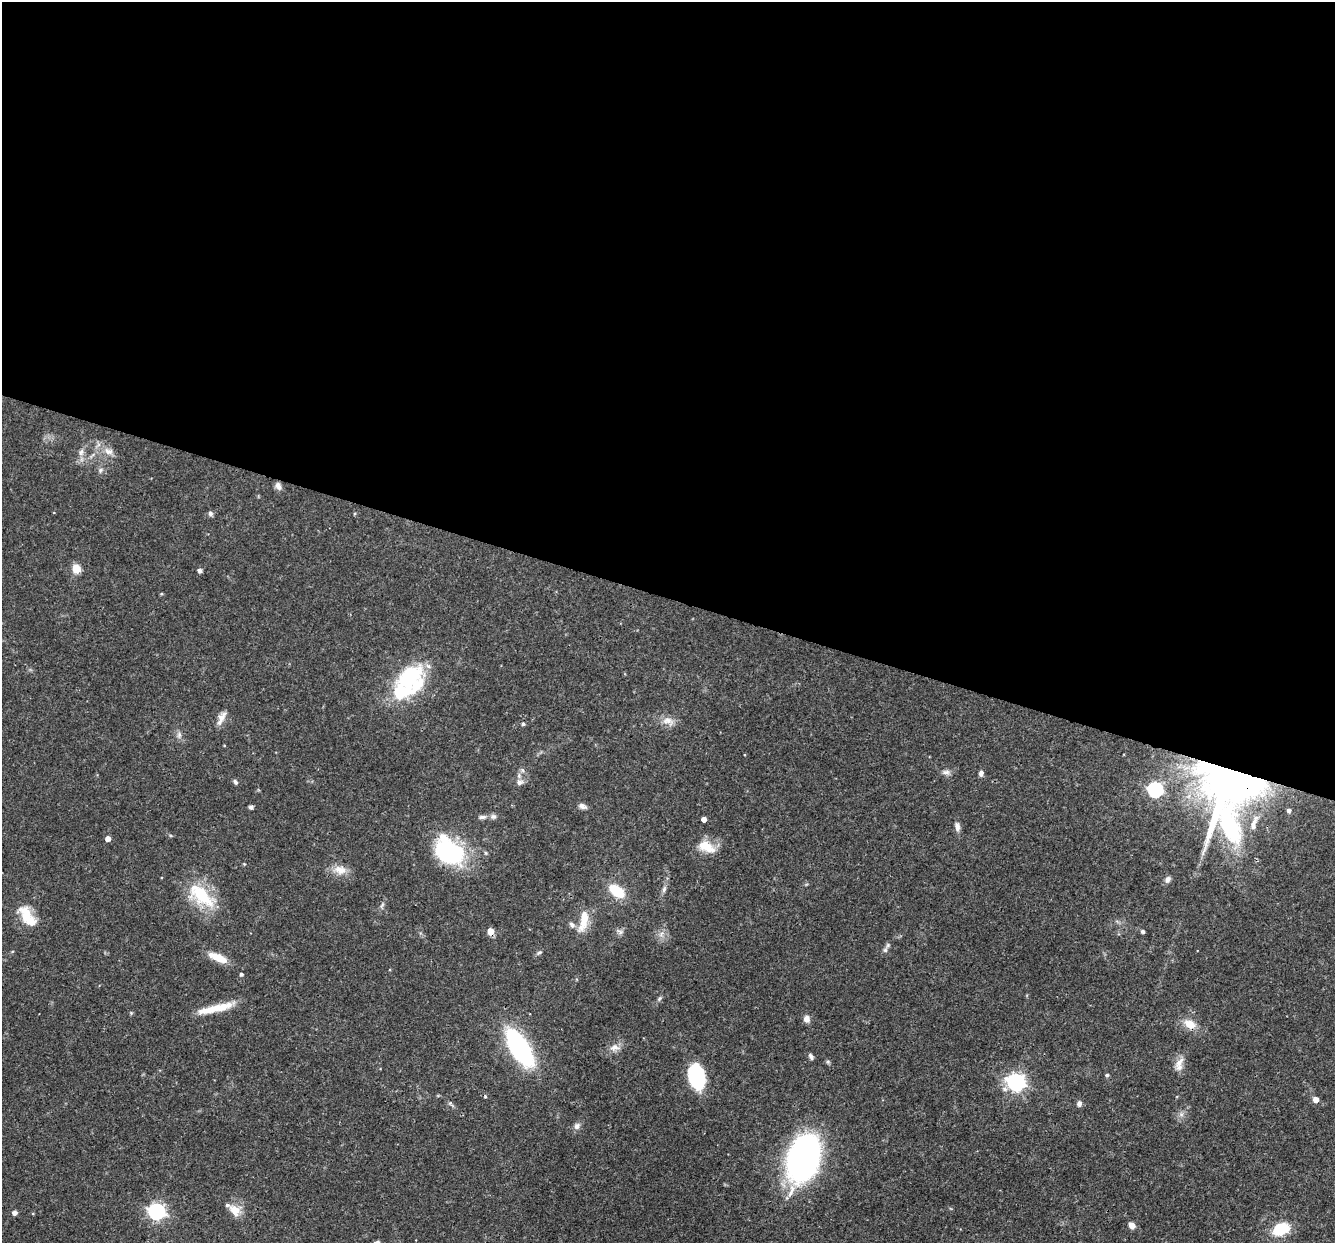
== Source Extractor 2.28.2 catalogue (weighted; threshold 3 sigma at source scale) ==
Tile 3 of 4 x 4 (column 3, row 1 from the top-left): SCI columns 2668-4000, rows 3982-5222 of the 5355 x 5411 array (HDU 1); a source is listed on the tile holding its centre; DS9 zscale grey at full resolution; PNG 1337 x 1245 px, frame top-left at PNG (2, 2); no overlay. Shown black and unused: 48% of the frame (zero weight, under 3 of 4 exposures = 3% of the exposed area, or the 3 px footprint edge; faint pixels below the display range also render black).
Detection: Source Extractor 2.28.2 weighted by HDU 2 'WHT'; one run over the whole footprint, this tile lists its part. Background 0.0577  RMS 0.0033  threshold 0.015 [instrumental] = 3 sigma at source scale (4.5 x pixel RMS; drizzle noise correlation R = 1.50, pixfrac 1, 0.05/0.05 arcsec/px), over >= 5 px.
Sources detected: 75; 6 inside a brighter listed object's ellipse — not listed separately; the other 69 listed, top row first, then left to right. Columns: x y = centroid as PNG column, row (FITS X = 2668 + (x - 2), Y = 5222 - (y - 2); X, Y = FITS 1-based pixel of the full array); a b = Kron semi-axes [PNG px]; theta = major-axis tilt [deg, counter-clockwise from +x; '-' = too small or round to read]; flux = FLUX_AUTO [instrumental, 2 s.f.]
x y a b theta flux
108 451 13 9 -20 2.6
81 452 10 6 69 1.4
100 470 7 5 70 0.78
278 486 10 7 -63 1.6
210 513 7 6 - 0.8
76 569 9 8 - 4.2
199 570 5 4 - 1.2
161 594 4 3 - 0.33
409 677 37 20 45 28
221 718 20 7 64 2.6
668 721 18 10 -17 3
523 724 5 4 - 0.6
179 735 9 6 90 1.1
946 772 10 6 1 1.2
981 773 6 5 - 1.2
1229 781 59 53 56 230
235 782 7 5 -66 0.71
519 782 9 8 - 1.5
1155 789 7 6 - 63
582 806 11 6 -20 1.3
251 807 5 4 - 0.75
1289 810 6 6 - 1.1
482 817 12 6 5 1.1
704 819 4 4 - 1.9
957 827 12 6 -76 1.5
108 839 4 4 - 2.1
706 847 23 13 -26 6.1
448 851 36 26 -41 33
486 853 6 4 -71 0.42
244 864 4 4 - 0.27
340 870 18 11 -15 3.8
1168 879 8 6 57 1.2
664 889 10 6 75 1.1
617 891 15 9 -36 11
201 895 41 19 -41 16
382 905 8 4 53 0.66
27 916 28 13 -55 8.1
584 920 25 9 79 6.5
572 925 10 6 -46 1.2
490 931 5 5 - 5
1143 931 4 4 - 0.8
620 932 10 5 -36 0.96
661 934 8 5 46 1.1
885 950 6 6 - 0.79
539 952 8 4 32 0.61
218 958 23 8 -24 5.6
241 974 4 4 - 0.63
660 999 7 4 46 0.59
215 1008 45 8 14 8
806 1019 9 7 -77 1.6
1190 1024 15 10 -29 4.4
519 1047 43 18 -58 42
615 1047 13 9 -3 2.1
811 1056 8 4 -61 0.86
1179 1062 19 7 50 2.6
1107 1075 4 4 - 0.58
696 1076 23 14 -77 26
1016 1082 7 7 - 130
1316 1100 5 5 - 2.6
1079 1104 7 6 - 1.2
1181 1114 7 6 - 1
577 1126 9 7 75 1.3
803 1159 38 24 72 110
234 1210 18 13 -50 4.1
156 1211 7 7 - 94
14 1213 5 4 - 1.5
1132 1225 7 6 - 2.2
1281 1229 17 11 24 11
377 1242 7 5 13 0.8
Overlapping masked pixels (flux is a lower limit): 3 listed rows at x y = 1229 781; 490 931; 215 1008
Isophote crosses this tile's border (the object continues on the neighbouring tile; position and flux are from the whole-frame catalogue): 1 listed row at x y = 377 1242